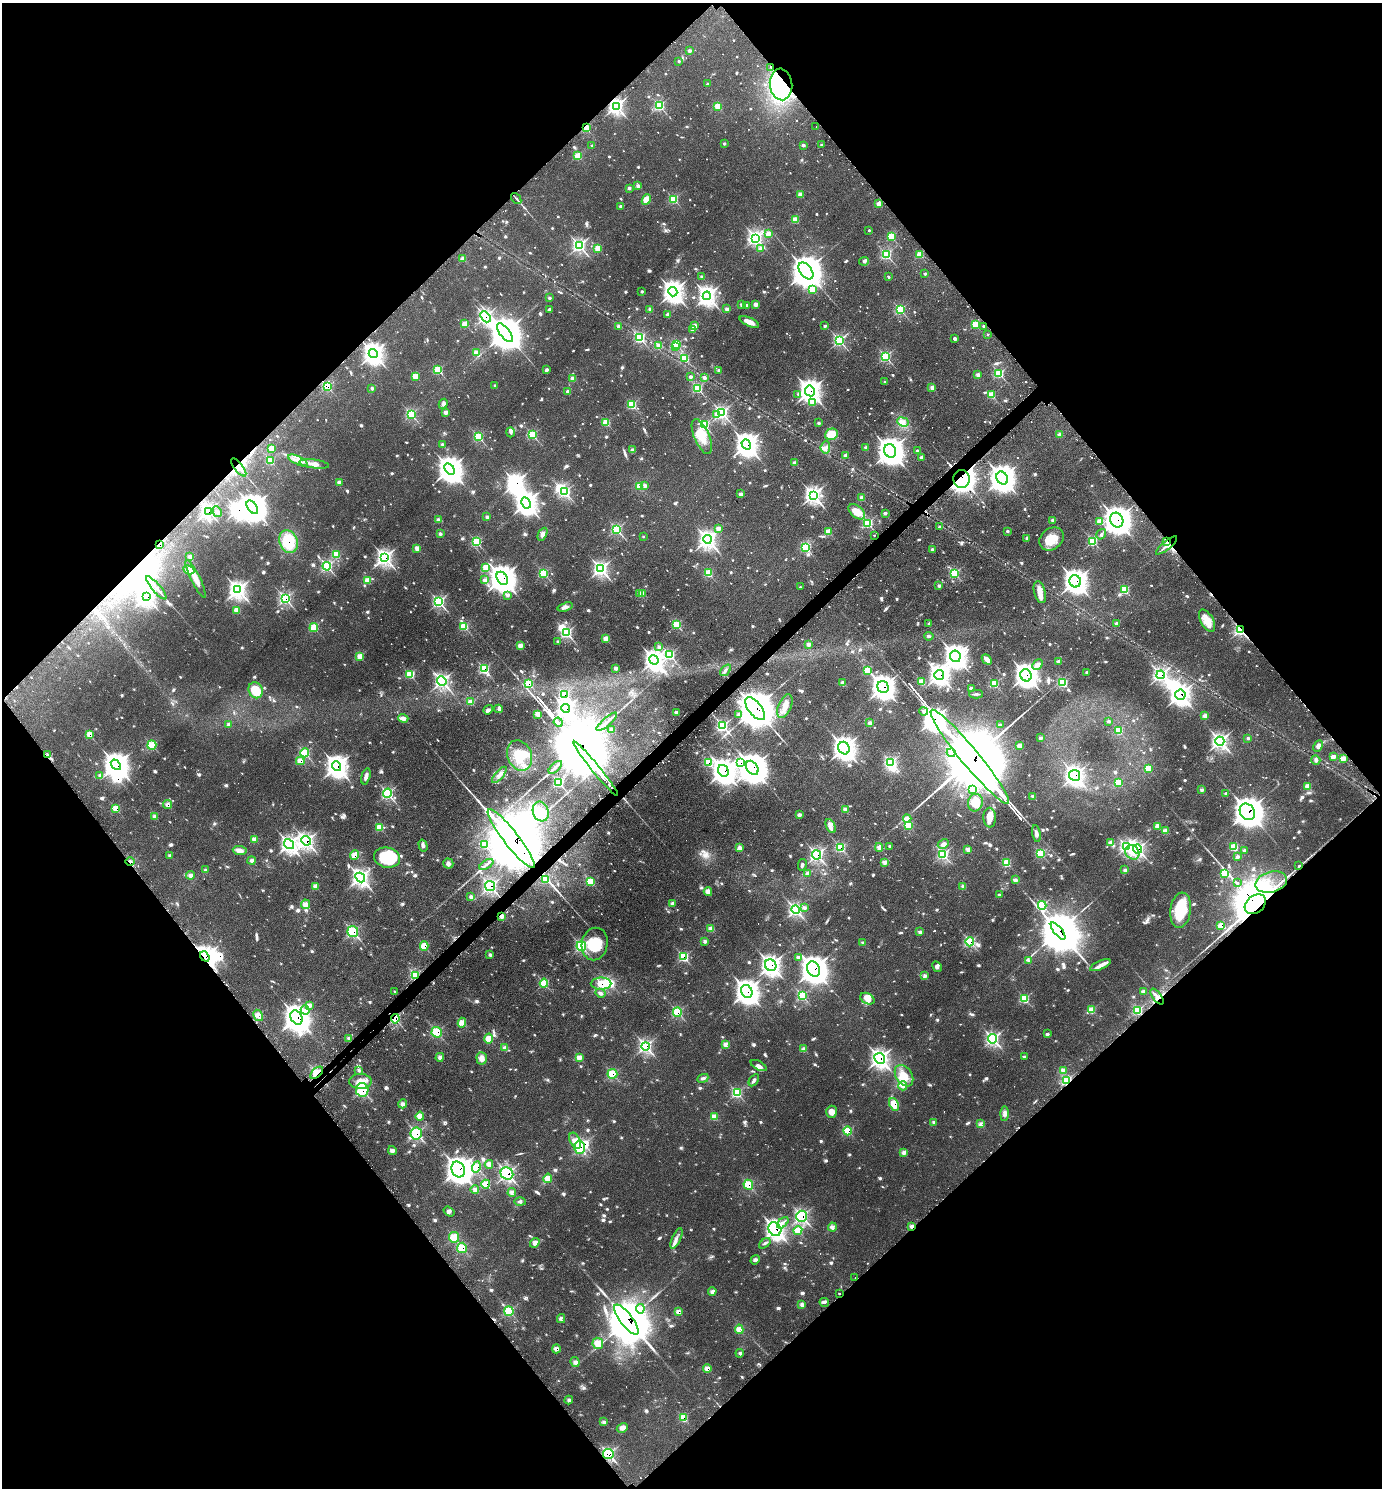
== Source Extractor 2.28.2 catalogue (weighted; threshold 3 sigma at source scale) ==
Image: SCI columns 330-5849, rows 51-5992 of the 6036 x 6039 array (HDU 1 of 3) = the unmasked area's bounding box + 8 px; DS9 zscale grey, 4 x 4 block average (1 PNG px = mean of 4 x 4 image px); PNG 1384 x 1490 px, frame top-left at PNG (2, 3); each listed source drawn as its Kron ellipse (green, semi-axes under 4 px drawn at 4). Shown black and unused: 50% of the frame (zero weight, under 2 of 3 exposures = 4% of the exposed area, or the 3 px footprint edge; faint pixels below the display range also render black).
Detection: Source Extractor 2.28.2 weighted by HDU 2 'WHT'. Background 0.136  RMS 0.0079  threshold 0.0356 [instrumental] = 3 sigma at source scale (4.5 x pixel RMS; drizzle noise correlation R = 1.50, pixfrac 1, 0.05/0.05 arcsec/px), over >= 5 px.
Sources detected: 1400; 6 too faint to see at this stretch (4 x 4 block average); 34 inside a brighter object's white glare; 43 cosmic-ray / hot-pixel residue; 4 long thin detections or spike segments (spike, bleed or trail) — neither listed nor drawn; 20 coinciding with a brighter row at this scale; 42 inside a brighter listed object's ellipse — not listed separately; of the other 1251, all 500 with FLUX_AUTO >= 9.12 (the completeness limit of this list) listed and drawn (751 fainter detections not listed), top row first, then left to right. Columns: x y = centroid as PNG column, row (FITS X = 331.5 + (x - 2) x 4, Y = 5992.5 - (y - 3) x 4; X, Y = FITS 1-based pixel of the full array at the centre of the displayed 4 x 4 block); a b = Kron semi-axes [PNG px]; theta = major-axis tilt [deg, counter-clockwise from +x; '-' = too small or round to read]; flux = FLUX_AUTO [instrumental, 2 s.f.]
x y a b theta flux
689 51 2 2 - 27
679 61 2 2 - 14
771 67 2 2 - 17
708 84 2 2 - 16
781 84 16 11 -84 570
616 106 3 2 - 1800
659 106 2 2 - 350
718 106 2 2 - 120
816 127 2 2 - 17
586 128 2 2 - 160
724 144 2 2 - 13
803 145 2 2 - 25
821 145 2 2 - 11
592 146 2 2 - 17
578 156 2 2 - 100
638 186 2 2 - 24
629 188 2 2 - 18
800 194 2 2 - 60
516 198 6 2 -50 10
673 199 2 2 - 220
646 200 5 4 - 47
879 204 2 2 - 120
620 206 2 2 - 18
795 220 2 2 - 92
869 230 2 2 - 9.8
768 234 2 2 - 52
891 236 2 2 - 140
756 238 3 3 - 930
579 246 3 3 - 770
598 248 2 2 - 84
760 249 2 2 - 20
886 254 2 2 - 360
920 254 2 2 - 240
463 258 2 2 - 34
864 261 5 3 - 10
806 271 10 5 -54 13000
925 274 2 2 - 16
702 277 2 2 - 24
888 277 2 2 - 12
812 289 2 2 - 120
642 291 2 2 - 12
673 292 5 4 - 3000
707 296 4 4 - 1900
549 298 2 2 - 12
741 304 2 2 - 15
755 304 2 2 - 40
746 305 2 2 - 16
549 309 2 2 - 14
650 309 2 2 - 29
727 309 2 2 - 29
900 310 2 2 - 270
668 314 2 2 - 18
485 317 6 3 -48 800
749 322 10 4 -24 44
465 324 2 2 - 62
975 324 2 2 - 110
618 326 2 2 - 11
694 326 2 2 - 52
825 326 2 2 - 15
983 326 2 2 - 28
693 330 2 2 - 28
505 333 11 5 -52 16000
988 334 2 2 - 14
640 338 3 2 - 250
955 339 3 3 - 11
839 340 3 3 - 450
676 344 2 2 - 130
659 346 2 2 - 48
676 347 2 2 - 59
476 353 2 2 - 50
373 354 4 3 - 2900
885 357 3 2 - 320
685 358 2 2 - 130
547 369 2 2 - 11
438 370 3 3 - 110
719 371 2 2 - 21
999 373 2 2 - 220
978 375 2 2 - 33
415 376 3 2 - 53
691 377 2 2 - 39
704 377 2 2 - 17
573 379 2 2 - 40
885 382 2 2 - 11
327 386 3 3 - 180
495 386 2 2 - 10
372 388 3 2 - 9.2
697 388 3 3 - 200
932 388 2 2 - 34
810 391 5 5 - 2600
568 392 2 2 - 13
798 394 2 2 - 11
991 395 2 2 - 110
812 402 4 2 - 9.4
443 404 5 4 - 11
632 405 3 2 - 130
446 412 3 2 - 20
722 413 3 3 - 560
411 414 3 3 - 160
717 414 2 2 - 23
606 422 3 2 - 84
903 422 6 3 -21 17
818 423 2 2 - 13
704 425 3 3 - 180
510 432 5 4 - 14
831 434 6 5 - 96
1060 434 2 2 - 42
532 435 3 3 - 120
478 437 3 3 - 140
702 437 19 7 -67 84
442 444 2 2 - 12
746 444 5 4 - 3100
825 447 6 4 83 21
271 448 3 2 - 34
866 448 2 2 - 47
633 450 2 2 - 51
890 451 7 6 - 5100
918 451 2 2 - 15
845 455 2 2 - 21
921 458 2 2 - 27
270 460 3 3 - 67
298 460 10 4 -25 31
795 463 2 2 - 33
314 464 15 4 -8 45
239 467 11 3 -52 35
450 469 6 4 -57 5200
1002 478 7 5 -61 3900
962 479 9 8 - 2400
339 482 2 2 - 31
639 486 2 2 - 60
645 486 2 2 - 26
565 492 3 3 - 190
741 494 4 3 - 13
813 495 4 3 - 1100
862 498 2 2 - 47
526 503 6 4 -62 3400
252 507 7 4 -54 8600
208 511 4 3 - 640
217 512 5 3 - 12
857 512 9 5 -39 74
885 513 2 2 - 13
487 517 3 2 - 14
439 520 3 2 - 22
1053 520 2 2 - 19
1117 520 7 6 - 4100
1100 521 2 2 - 53
868 523 3 3 - 180
940 527 2 2 - 9.4
617 529 3 3 - 190
718 529 2 2 - 30
1007 531 2 2 - 9.5
828 532 2 2 - 69
440 534 3 2 - 11
542 534 7 4 64 19
1101 534 6 3 56 9.4
874 535 2 2 - 13
643 536 2 2 - 11
1027 538 2 2 - 15
707 539 4 3 - 1400
1051 539 13 10 38 87
1093 541 3 3 - 160
288 542 12 9 -69 160
476 542 3 3 - 120
1167 542 4 2 - 9.4
159 545 3 2 - 22
1166 545 13 2 39 27
417 548 3 2 - 28
806 548 3 3 - 120
932 549 2 2 - 14
336 555 3 3 - 62
190 557 4 2 - 16
384 557 4 3 - 1000
327 566 4 4 - 160
486 567 3 3 - 59
600 569 4 3 - 720
189 570 6 4 -26 64
544 573 3 3 - 120
708 573 3 3 - 81
954 573 3 3 - 160
502 578 7 5 -59 6100
196 579 21 4 -64 57
367 580 3 3 - 39
484 580 3 2 - 17
1075 581 6 5 - 2400
939 586 2 2 - 13
800 587 2 2 - 9.6
156 588 15 2 -49 19
238 590 4 3 - 1600
1125 590 3 2 - 100
1040 592 11 5 -75 41
643 593 3 2 - 22
640 594 3 2 - 30
507 595 3 3 - 11
146 597 4 3 - 1600
285 598 4 4 - 190
439 602 3 3 - 270
565 607 8 4 16 18
237 610 4 3 - 32
1207 621 12 6 -60 63
1117 623 2 2 - 16
929 624 3 3 - 12
676 625 3 2 - 86
464 626 3 3 - 67
314 627 4 4 - 62
1240 630 2 2 - 1100
566 632 4 3 - 180
929 636 5 3 - 9.3
606 639 3 2 - 39
558 641 2 2 - 11
808 644 2 2 - 20
520 646 3 2 - 34
659 647 3 2 - 13
670 655 3 3 - 160
955 656 6 5 - 2300
360 657 4 3 - 41
987 659 6 3 -48 30
654 660 5 4 - 1600
1059 662 2 2 - 24
1038 664 6 2 48 35
616 668 3 2 - 19
484 669 3 3 - 130
726 670 7 3 50 12
867 670 3 2 - 57
1087 672 2 2 - 13
410 675 2 2 - 220
939 675 5 5 - 1300
1026 675 6 5 - 2400
1161 675 4 4 - 440
442 681 5 4 - 440
842 682 3 3 - 13
921 682 2 2 - 57
529 683 3 3 - 86
1063 683 3 3 - 110
994 684 3 3 - 110
883 687 6 5 - 2800
971 688 2 2 - 31
256 690 8 7 - 110
564 694 3 3 - 150
976 694 7 2 -1 9.4
1180 695 5 5 - 1400
470 702 3 2 - 36
785 706 12 6 66 45
565 708 4 3 - 1200
498 709 4 3 - 11
755 709 14 6 -52 19000
488 710 5 4 - 14
924 711 4 3 - 10
676 712 3 2 - 16
538 714 3 2 - 39
738 715 3 3 - 13
1205 716 2 2 - 30
403 718 5 4 - 21
1108 721 2 2 - 10
558 722 4 2 - 1500
607 722 13 3 41 23
870 723 3 2 - 19
228 725 3 3 - 12
1000 725 2 2 - 9.4
722 726 3 3 - 200
612 729 3 2 - 21
1118 730 3 3 - 61
89 734 4 3 - 31
1040 738 3 2 - 12
1248 738 3 2 - 9.9
1220 741 4 4 - 570
152 745 5 4 - 65
1019 746 2 2 - 34
1318 746 6 4 65 20
844 748 6 5 - 2000
305 753 4 4 - 97
951 753 4 4 - 16
47 755 3 2 - 14
519 755 15 12 -68 120
970 757 60 9 -50 95000
1333 757 3 3 - 24
1343 758 2 2 - 220
1316 760 5 4 - 14
300 761 4 3 - 32
891 762 4 3 - 190
708 763 3 3 - 79
740 763 4 3 - 98
116 765 6 4 -50 5000
336 766 5 4 - 2400
555 767 8 2 43 14
752 768 8 5 -55 8000
1148 768 3 3 - 55
596 769 35 2 -51 9100
723 771 6 5 - 3000
100 775 4 4 - 11
499 775 10 4 49 23
1074 775 5 5 - 700
366 776 8 3 74 23
558 782 4 3 - 130
1118 783 3 2 - 53
1308 786 3 2 - 48
973 789 3 3 - 19
1202 790 3 2 - 16
387 793 5 3 - 150
1226 794 3 2 - 10
1033 797 3 2 - 17
975 803 9 7 77 56
168 805 4 3 - 21
116 808 3 3 - 53
846 809 3 3 - 25
541 812 10 8 -71 110
1247 812 9 7 -56 3600
799 815 3 2 - 14
154 816 4 3 - 15
990 818 10 6 -86 44
907 819 4 4 - 25
908 825 3 3 - 76
831 826 7 4 -65 20
1157 826 3 2 - 25
379 827 4 4 - 47
1165 831 3 2 - 27
1036 834 8 3 -79 17
254 839 4 3 - 21
511 839 37 7 -52 83000
306 841 5 4 - 580
1111 843 3 2 - 33
289 844 5 4 - 590
943 844 6 3 29 18
485 845 2 2 - 140
423 846 6 4 -75 16
890 846 3 2 - 10
840 847 3 3 - 110
879 847 4 3 - 19
1126 847 4 4 - 250
1234 847 3 3 - 65
739 848 3 3 - 18
968 849 3 3 - 21
1138 849 4 4 - 290
240 850 7 4 -4 36
1244 850 3 2 - 12
1132 852 8 6 -50 48
1040 853 4 3 - 100
943 854 4 4 - 170
170 855 3 2 - 13
354 855 5 3 - 39
817 855 4 4 - 270
1237 857 3 3 - 12
387 858 13 10 -13 200
252 860 4 3 - 14
130 862 4 2 - 11
885 862 2 2 - 37
448 863 5 5 - 16
1007 863 3 3 - 64
486 864 8 2 33 14
802 865 6 3 77 9.2
1299 866 2 2 - 9.2
206 870 4 3 - 9.1
1125 870 3 2 - 10
807 873 4 2 - 11
1225 873 4 3 - 83
190 875 4 3 - 16
360 877 5 4 - 790
545 879 4 4 - 71
1015 880 3 2 - 16
591 882 4 4 - 67
1271 882 16 10 16 130
1237 883 2 2 - 33
316 886 4 3 - 24
490 886 5 5 - 260
963 886 3 2 - 14
708 892 4 3 - 30
999 895 3 2 - 10
471 896 4 3 - 13
672 903 3 2 - 12
305 904 5 3 - 31
1255 904 12 8 40 34000
1042 905 4 4 - 120
804 908 3 2 - 9.5
795 910 4 4 - 260
1181 910 18 10 82 210
501 916 3 2 - 21
1221 925 4 3 - 40
711 929 4 3 - 23
1058 931 10 2 -52 11000
353 932 5 5 - 160
920 932 2 2 - 45
705 941 4 3 - 12
970 942 4 4 - 130
862 943 3 2 - 9.2
595 944 16 13 79 140
424 946 4 4 - 55
581 946 5 4 - 160
490 955 3 3 - 11
205 956 6 3 -53 2000
683 957 4 4 - 110
798 957 4 2 - 12
1028 960 3 2 - 9.4
771 965 6 5 - 930
1100 965 11 4 24 31
937 967 6 4 -62 13
814 969 8 6 -62 4200
415 975 2 2 - 710
925 976 4 3 - 13
544 983 4 4 - 78
601 984 10 6 1 85
394 991 2 2 - 16
747 991 7 5 -61 2500
1143 992 3 2 - 13
600 993 5 4 - 15
802 996 3 3 - 150
1157 997 9 3 -53 32
867 999 7 5 -28 29
1024 999 4 4 - 89
309 1005 2 2 - 28
305 1010 4 3 - 13
1091 1010 3 3 - 43
1138 1010 2 2 - 530
677 1012 4 4 - 100
258 1015 6 4 -59 45
296 1017 7 5 -59 3800
395 1019 5 3 - 99
462 1023 5 3 - 35
437 1032 5 5 - 97
1047 1034 2 2 - 22
349 1038 2 2 - 98
489 1039 5 3 - 41
992 1039 4 4 - 250
726 1044 4 3 - 26
646 1046 4 4 - 340
505 1048 4 2 - 16
804 1049 4 3 - 21
440 1057 4 3 - 16
579 1057 4 3 - 24
1024 1057 2 2 - 9.3
482 1058 6 5 - 26
880 1058 6 5 - 710
759 1065 9 4 -29 19
359 1070 3 2 - 9.9
1063 1070 4 3 - 23
317 1073 7 4 42 53
612 1074 5 5 - 92
904 1076 11 8 -56 75
703 1078 6 3 26 11
754 1080 7 3 55 12
1067 1080 2 2 - 770
360 1081 11 7 0 54
903 1086 5 4 - 17
362 1090 7 6 - 140
737 1093 3 3 - 220
403 1104 4 3 - 17
894 1104 7 4 -64 77
832 1112 6 5 - 36
1004 1113 7 3 89 18
420 1116 4 4 - 31
715 1117 2 2 - 64
933 1122 4 2 - 10
981 1124 4 3 - 21
848 1131 4 4 - 72
416 1133 6 5 - 160
575 1141 8 5 -63 46
579 1147 6 5 - 110
392 1150 4 3 - 16
904 1152 4 3 - 20
489 1164 4 3 - 21
476 1167 5 4 - 82
458 1169 8 6 -65 2900
507 1173 6 6 - 270
548 1178 5 4 - 35
486 1184 4 4 - 49
748 1185 5 4 - 79
475 1190 4 3 - 16
512 1193 4 3 - 20
520 1202 6 3 -3 10
449 1211 6 4 -35 13
802 1216 5 5 - 210
783 1223 7 2 45 11
912 1226 2 2 - 110
832 1227 4 3 - 22
775 1229 7 6 - 790
798 1230 4 4 - 39
454 1237 5 5 - 66
676 1238 11 2 66 21
535 1243 5 4 - 27
765 1243 6 2 39 9.6
462 1248 5 5 - 62
755 1260 5 3 - 13
855 1277 2 2 - 10
712 1291 4 3 - 14
839 1294 2 2 - 10
824 1303 5 3 - 11
802 1304 4 3 - 14
640 1309 5 2 - 10
509 1311 5 4 - 87
678 1312 4 3 - 21
561 1319 4 3 - 14
626 1320 18 6 -52 38000
739 1329 5 3 - 29
598 1343 6 5 - 50
556 1349 4 3 - 20
740 1353 4 3 - 9.6
575 1362 5 4 - 18
707 1368 4 3 - 22
569 1400 4 3 - 12
683 1418 4 4 - 56
604 1422 3 3 - 12
622 1428 6 4 28 24
608 1454 5 5 - 170
Overlapping masked pixels (flux is a lower limit): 110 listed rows (the first 20) at x y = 771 67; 781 84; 616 106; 586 128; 485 317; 327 386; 810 391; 722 413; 746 444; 239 467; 962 479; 208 511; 1117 520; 288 542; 1167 542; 159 545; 1166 545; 384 557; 600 569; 502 578
Diffuse or blended objects may show on this block-average render without a row.